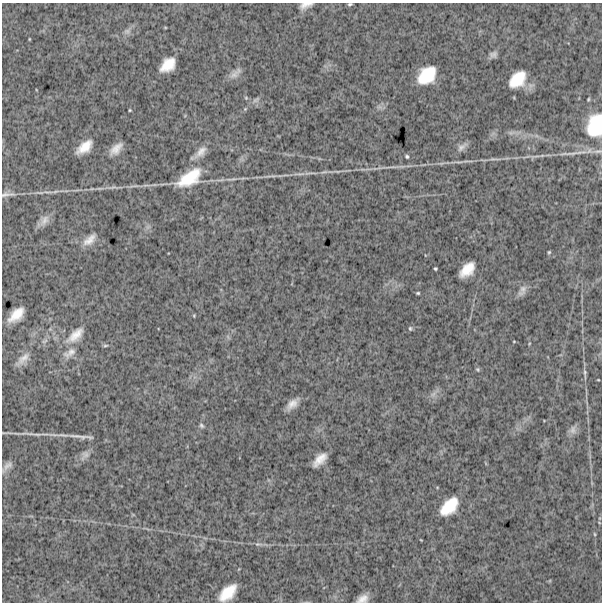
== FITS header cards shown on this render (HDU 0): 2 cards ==
NAXIS1  =                  600
NAXIS2  =                  600

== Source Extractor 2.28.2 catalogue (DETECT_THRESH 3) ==
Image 600 x 600 px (HDU 0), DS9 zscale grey, 1 PNG px = 1 image px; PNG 604 x 604 px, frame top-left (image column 1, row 600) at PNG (2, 3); no overlay
Background 1430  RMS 270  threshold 814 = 3 sigma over >= 5 px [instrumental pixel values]
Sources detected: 65; all 65 listed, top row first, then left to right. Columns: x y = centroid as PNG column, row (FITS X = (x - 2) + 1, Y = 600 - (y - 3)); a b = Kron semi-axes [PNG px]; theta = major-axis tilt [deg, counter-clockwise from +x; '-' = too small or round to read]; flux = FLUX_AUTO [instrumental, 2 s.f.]
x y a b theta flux
350 4 6 3 10 26000
305 5 14 6 16 110000
127 31 10 6 9 63000
29 39 3 2 - 13000
493 55 9 7 21 69000
168 65 15 10 43 340000
236 73 19 7 41 110000
427 75 19 13 45 600000
517 79 18 12 45 460000
246 98 5 4 - 23000
256 100 12 6 33 64000
245 109 5 4 - 22000
130 110 3 3 - 17000
595 125 30 19 81 830000
84 147 16 8 39 280000
462 147 17 7 40 98000
116 149 16 8 44 180000
598 151 14 5 8 70000
201 152 19 9 44 160000
573 153 20 5 7 120000
407 156 5 5 - 28000
495 159 22 2 -2 63000
391 167 22 2 0 80000
310 173 27 3 3 130000
273 176 13 3 0 53000
189 178 27 13 33 630000
233 179 8 3 -6 35000
112 187 16 3 11 63000
100 188 12 4 8 56000
48 192 17 2 0 75000
7 194 21 6 3 97000
44 220 17 10 56 140000
89 240 21 10 42 190000
549 252 4 4 - 21000
435 269 3 3 - 22000
467 270 16 9 45 330000
522 290 16 7 62 99000
418 293 4 3 - 23000
16 315 16 9 44 320000
194 315 4 3 - 16000
410 328 6 4 -76 26000
75 335 27 12 42 300000
45 341 10 5 27 51000
514 341 3 2 - 12000
105 345 7 3 1 28000
70 353 20 10 35 160000
23 359 23 8 43 160000
478 369 6 5 - 27000
585 372 11 5 -85 45000
598 380 4 2 - 13000
433 394 8 6 44 68000
292 404 15 7 44 160000
201 425 7 5 -46 36000
573 430 13 9 -90 93000
37 434 16 4 -3 79000
77 436 29 5 -5 140000
85 455 16 9 55 110000
320 460 15 7 46 220000
7 466 19 7 48 110000
449 506 19 11 46 500000
595 534 5 3 - 20000
421 540 4 2 - 11000
258 544 12 5 0 57000
228 593 22 12 44 420000
362 599 11 7 23 140000
At the frame edge (FLAGS 8, measured only in part): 5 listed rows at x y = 350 4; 305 5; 595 125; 7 194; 362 599